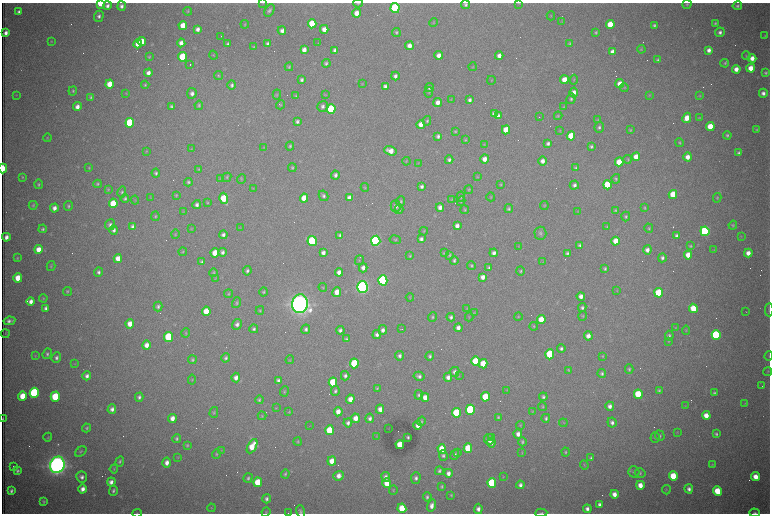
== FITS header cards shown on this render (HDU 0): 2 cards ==
NAXIS1  =                 1536 /fastest changing axis
NAXIS2  =                 1023 /next to fastest changing axis

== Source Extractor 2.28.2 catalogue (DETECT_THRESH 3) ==
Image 1536 x 1023 px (HDU 0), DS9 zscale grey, zoomed out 1/2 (1 PNG px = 2 x 2 image px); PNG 772 x 516 px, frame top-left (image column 1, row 1022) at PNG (2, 3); each listed source drawn as its Kron ellipse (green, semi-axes under 4 px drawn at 4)
Background 3020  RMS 34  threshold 102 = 3 sigma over >= 5 px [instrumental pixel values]
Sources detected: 577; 99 cannot appear on this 1/2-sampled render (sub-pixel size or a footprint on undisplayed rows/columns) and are neither listed nor drawn; the other 478 listed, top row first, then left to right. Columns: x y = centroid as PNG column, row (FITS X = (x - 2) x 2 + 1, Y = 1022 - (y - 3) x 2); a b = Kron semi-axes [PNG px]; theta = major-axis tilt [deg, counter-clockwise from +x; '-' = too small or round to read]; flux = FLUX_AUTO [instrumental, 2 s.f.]
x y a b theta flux
100 3 4 3 - 2.0e+05
263 3 3 2 - 3.3e+03
358 3 5 3 - 8.0e+03
518 3 4 2 - 3.7e+03
687 4 4 4 - 9.0e+03
466 5 4 4 - 1.4e+04
107 6 4 4 - 2.6e+04
121 6 5 4 - 2.5e+04
737 6 5 4 - 1.5e+04
395 8 5 4 - 1.1e+06
269 10 7 4 60 1.6e+04
188 11 4 4 - 7.2e+03
19 12 3 3 - 2.1e+04
357 13 4 4 - 8.0e+04
99 16 5 5 - 2.3e+04
551 16 4 3 - 5.3e+03
562 21 3 2 - 3.0e+03
433 23 4 3 - 5.1e+03
715 23 3 3 - 1.1e+04
245 24 4 3 - 5.8e+03
312 24 5 4 - 2.7e+05
610 24 4 4 - 1.9e+05
183 25 4 4 - 1.1e+05
654 25 3 3 - 1.3e+04
197 29 4 3 - 3.2e+04
324 29 4 4 - 6.3e+04
282 30 4 4 - 3.4e+04
396 32 4 4 - 1.1e+04
596 32 4 3 - 9.6e+03
720 32 5 4 - 2.4e+04
6 33 4 3 - 3.6e+04
765 36 4 3 - 6.3e+03
221 37 3 1 - 3.7e+03
51 41 3 3 - 4.7e+03
142 42 4 4 - 1.2e+05
181 43 4 4 - 3.9e+04
318 43 3 2 - 3.0e+03
570 43 4 3 - 8.1e+03
138 44 4 4 - 7.0e+04
228 44 4 3 - 1.6e+04
268 44 4 3 - 2.2e+04
409 46 4 4 - 5.1e+04
254 47 3 3 - 7.1e+03
641 49 4 4 - 8.0e+03
304 50 4 4 - 4.7e+04
335 50 4 3 - 2.5e+04
709 50 4 4 - 3.6e+04
612 52 4 4 - 4.5e+04
213 55 4 3 - 6.3e+03
439 55 4 4 - 4.8e+04
499 56 4 4 - 4.1e+04
746 56 4 3 - 6.5e+03
149 57 4 4 - 9.0e+03
183 57 5 4 - 2.9e+05
752 58 4 4 - 5.5e+04
658 60 4 3 - 1.2e+04
326 63 4 3 - 1.4e+04
725 63 4 3 - 1.1e+04
190 65 2 1 - 2.0e+05
289 67 4 3 - 9.5e+03
473 67 4 3 - 5.7e+03
751 68 4 4 - 9.0e+04
736 69 4 4 - 5.5e+04
148 73 4 4 - 3.9e+04
766 73 4 3 - 1.2e+04
218 76 5 4 - 9.6e+03
395 76 4 4 - 2.4e+04
302 80 4 3 - 1.7e+04
491 80 4 2 - 3.5e+03
564 80 4 4 - 1.0e+05
574 80 5 3 - 7.0e+03
110 84 4 4 - 1.1e+05
362 84 4 3 - 3.9e+03
620 84 4 4 - 6.4e+04
145 85 4 3 - 8.1e+03
232 85 5 4 - 1.7e+04
385 86 4 3 - 2.4e+04
429 88 5 4 - 1.8e+04
624 88 4 4 - 7.2e+03
73 91 4 4 - 1.1e+04
429 92 5 2 - 5.3e+03
574 92 5 4 - 5.4e+04
126 93 4 3 - 5.4e+03
192 93 5 5 - 2.8e+04
763 93 4 4 - 2.8e+04
16 95 3 2 - 3.8e+03
277 95 5 3 - 7.4e+03
325 95 4 3 - 4.7e+03
649 95 4 3 - 5.5e+03
296 96 4 3 - 9.5e+03
699 96 4 4 - 7.7e+03
91 97 4 3 - 1.2e+04
571 99 5 4 - 1.5e+04
451 100 3 2 - 3.5e+03
470 100 4 3 - 2.1e+04
438 102 4 4 - 4.6e+04
199 105 4 4 - 1.0e+04
281 105 4 3 - 7.8e+03
171 106 4 3 - 1.3e+04
323 106 5 5 - 2.2e+04
77 107 4 4 - 4.2e+04
564 107 4 4 - 7.6e+03
331 109 5 4 - 5.7e+05
494 114 4 4 - 3.2e+04
498 116 4 3 - 2.9e+04
558 116 4 4 - 7.6e+03
539 117 2 1 - 2.5e+03
687 118 5 4 - 8.8e+04
699 118 3 3 - 5.2e+03
597 120 4 4 - 6.7e+03
297 121 4 3 - 1.7e+04
427 121 4 3 - 1.0e+04
130 123 5 4 - 5.8e+05
421 124 4 4 - 6.1e+04
710 126 4 4 - 1.5e+05
599 127 5 5 - 1.7e+04
506 130 4 4 - 1.3e+05
630 130 4 4 - 7.9e+03
756 130 4 4 - 9.0e+03
455 131 4 4 - 7.9e+03
560 131 4 3 - 4.9e+03
727 135 4 4 - 1.2e+04
438 136 4 3 - 1.8e+04
571 136 4 4 - 2.2e+05
47 138 4 3 - 6.5e+03
465 140 4 4 - 7.5e+03
548 143 4 4 - 2.0e+04
679 143 4 4 - 9.6e+03
484 144 4 3 - 4.8e+03
290 146 4 4 - 1.1e+04
591 146 4 3 - 1.4e+04
264 148 4 3 - 5.5e+03
192 149 3 3 - 4.7e+03
146 151 4 2 - 3.9e+03
390 151 6 4 -17 6.9e+04
739 153 3 3 - 1.5e+04
636 157 4 4 - 9.5e+04
688 157 4 4 - 5.1e+04
484 159 4 4 - 4.9e+04
628 159 4 4 - 7.5e+03
449 160 4 4 - 1.8e+04
406 161 4 3 - 5.8e+03
542 161 5 4 - 3.9e+04
619 162 4 4 - 1.4e+05
418 163 4 2 - 3.7e+03
292 167 4 4 - 1.0e+04
3 168 5 2 - 3.0e+05
89 168 4 2 - 5.7e+03
576 168 4 3 - 1.2e+04
199 169 4 4 - 7.5e+03
156 173 4 4 - 1.4e+04
335 175 4 4 - 2.2e+04
22 177 3 3 - 6.9e+03
227 177 5 4 - 9.0e+03
477 177 4 3 - 4.5e+03
220 179 3 2 - 4.2e+03
241 179 5 3 - 6.6e+03
616 179 4 4 - 1.0e+04
188 182 4 4 - 1.4e+04
38 184 5 4 - 1.1e+04
97 184 4 3 - 1.0e+04
501 184 4 3 - 7.7e+03
574 185 5 4 - 2.2e+04
607 185 4 4 - 2.9e+05
422 186 4 3 - 2.2e+04
365 187 4 4 - 7.3e+03
108 189 4 3 - 7.8e+03
254 189 3 3 - 4.7e+03
469 189 4 3 - 6.6e+03
122 192 5 4 - 1.3e+04
673 194 4 4 - 1.7e+05
176 195 4 3 - 7.8e+03
323 196 5 4 - 1.7e+04
461 197 5 3 - 8.0e+03
491 197 4 3 - 5.8e+03
125 198 4 4 - 1.5e+04
150 198 3 2 - 3.7e+03
224 198 5 4 - 2.5e+05
304 198 4 4 - 1.2e+05
349 198 4 4 - 4.4e+04
717 198 5 4 - 8.8e+03
135 200 4 3 - 5.2e+03
452 200 4 3 - 5.2e+03
401 201 5 4 - 9.4e+03
461 201 4 3 - 6.6e+03
113 203 5 4 - 2.4e+05
208 203 4 4 - 7.3e+03
33 205 4 3 - 8.0e+03
197 205 4 4 - 2.6e+04
544 205 4 3 - 6.2e+03
68 206 5 4 - 1.3e+04
396 206 6 5 - 2.5e+04
440 207 4 4 - 3.7e+04
54 208 4 4 - 3.6e+04
645 208 4 4 - 7.0e+03
399 209 5 4 - 1.1e+04
509 209 4 4 - 1.2e+04
465 210 4 4 - 8.1e+03
615 210 4 3 - 8.6e+03
183 212 3 2 - 4.2e+03
578 212 3 2 - 3.0e+03
155 216 5 3 - 8.6e+03
626 216 5 4 - 1.1e+04
110 225 5 5 - 2.1e+04
733 225 4 4 - 9.3e+03
457 226 4 3 - 3.7e+04
133 227 4 3 - 2.9e+04
607 227 4 3 - 8.2e+03
241 228 4 2 - 3.1e+03
649 228 5 4 - 9.9e+03
43 229 4 3 - 1.2e+04
192 229 4 3 - 4.7e+03
114 230 5 4 - 2.3e+04
424 231 4 3 - 6.0e+03
705 231 5 4 - 1.3e+06
540 233 6 6 - 1.7e+04
175 234 5 3 - 6.9e+03
223 235 4 4 - 2.3e+04
340 235 4 3 - 1.5e+04
677 236 4 4 - 2.3e+04
741 236 4 3 - 4.3e+03
6 237 4 3 - 3.7e+04
395 239 5 4 - 9.3e+03
421 239 4 3 - 2.1e+04
312 241 5 4 - 7.5e+05
376 241 5 4 - 1.7e+06
616 241 4 4 - 9.9e+04
580 245 4 3 - 1.5e+04
518 246 3 2 - 3.3e+03
690 246 4 3 - 1.0e+04
38 249 4 4 - 8.0e+04
647 250 4 4 - 3.5e+04
714 250 3 2 - 2.9e+03
183 252 4 3 - 8.0e+03
222 252 4 4 - 2.2e+04
215 253 4 4 - 1.1e+05
323 253 4 3 - 3.0e+04
444 253 4 3 - 7.6e+03
494 253 4 4 - 2.9e+04
567 253 4 3 - 1.4e+04
748 253 4 4 - 5.8e+04
449 255 4 4 - 8.9e+03
688 255 4 4 - 8.6e+04
410 256 4 3 - 7.5e+03
17 258 4 3 - 7.3e+03
118 258 4 4 - 7.9e+04
662 258 4 4 - 2.0e+04
359 260 5 3 - 7.1e+03
454 260 4 4 - 1.3e+04
202 262 4 3 - 1.5e+04
543 262 4 3 - 5.3e+03
51 266 5 3 - 8.4e+03
471 266 4 4 - 1.1e+04
363 268 4 4 - 3.5e+04
489 268 4 3 - 1.4e+04
605 269 4 3 - 1.2e+04
247 271 4 4 - 1.7e+04
520 271 5 4 - 1.2e+04
98 272 4 4 - 1.8e+04
339 272 4 4 - 4.3e+04
213 273 4 4 - 9.1e+03
483 277 4 4 - 4.1e+04
18 278 4 4 - 1.2e+05
216 278 4 3 - 5.1e+03
383 280 5 4 - 1.8e+06
323 287 4 3 - 5.8e+03
362 287 6 5 - 3.6e+06
67 291 4 4 - 9.6e+03
617 291 3 3 - 4.8e+03
264 292 4 3 - 1.1e+04
337 292 5 4 - 7.7e+04
659 293 5 4 - 4.0e+05
229 294 4 3 - 7.6e+03
581 296 4 4 - 4.0e+04
410 297 4 3 - 5.2e+03
43 298 4 3 - 6.5e+03
31 301 4 3 - 3.9e+04
236 303 5 4 - 1.2e+04
300 304 9 8 - 9.4e+06
158 306 5 4 - 1.5e+04
46 308 4 3 - 2.3e+04
467 308 4 3 - 4.6e+03
582 308 4 4 - 1.6e+04
693 308 4 4 - 1.5e+05
260 310 4 4 - 9.2e+03
769 310 6 2 -88 7.8e+03
206 311 5 4 - 1.3e+05
746 311 2 1 - 3.1e+03
474 313 4 3 - 4.6e+03
583 316 4 3 - 6.5e+03
432 317 5 4 - 1.1e+04
451 317 4 4 - 2.0e+04
469 317 4 3 - 4.8e+03
518 317 4 3 - 5.1e+03
541 319 4 4 - 1.3e+05
9 321 6 3 10 2.5e+04
130 324 5 4 - 7.6e+04
237 324 5 5 - 2.5e+04
534 326 4 3 - 6.8e+03
675 327 4 3 - 4.7e+03
458 328 4 3 - 3.9e+04
254 329 4 4 - 1.7e+04
306 329 5 4 - 2.0e+04
402 329 2 1 - 3.1e+03
340 330 4 4 - 2.3e+04
383 330 4 4 - 2.9e+04
686 330 4 3 - 6.0e+03
186 333 4 4 - 7.8e+03
5 334 4 2 - 5.0e+03
377 334 4 4 - 2.6e+04
716 335 5 4 - 9.5e+05
588 336 4 4 - 4.8e+04
669 336 5 4 - 1.4e+04
169 337 5 4 - 5.4e+05
346 339 4 3 - 1.3e+04
669 341 4 3 - 5.3e+03
147 345 5 4 - 5.2e+04
561 348 4 4 - 1.6e+04
47 354 5 4 - 1.6e+04
550 354 5 4 - 3.6e+05
35 356 4 3 - 6.0e+03
400 356 4 4 - 2.0e+04
430 356 4 3 - 1.4e+04
602 356 4 4 - 6.6e+03
769 356 4 2 - 3.6e+03
56 358 5 4 - 2.1e+04
226 358 4 4 - 1.6e+04
192 360 4 3 - 1.1e+04
290 360 4 3 - 5.7e+03
475 361 5 4 - 2.7e+05
354 363 5 4 - 3.2e+05
75 364 3 2 - 3.2e+03
483 364 4 4 - 1.6e+05
629 369 5 3 - 1.1e+04
569 370 4 3 - 6.8e+03
768 371 5 3 - 5.9e+03
455 372 5 4 - 2.6e+04
602 373 4 4 - 1.4e+04
87 376 4 4 - 2.8e+04
345 376 4 4 - 2.0e+04
419 376 5 4 - 2.3e+04
459 376 4 2 - 4.7e+03
448 377 4 4 - 3.6e+04
236 378 5 4 - 3.8e+04
192 380 5 3 - 6.4e+03
278 381 4 3 - 2.5e+04
333 382 5 4 - 3.0e+05
762 386 2 1 - 2.8e+03
377 388 4 3 - 8.1e+03
507 390 3 3 - 4.2e+03
284 391 5 4 - 8.2e+03
335 391 5 4 - 1.5e+04
659 391 4 3 - 1.0e+04
34 393 5 4 - 9.6e+05
714 393 4 3 - 1.3e+04
638 394 5 4 - 2.9e+05
419 395 5 4 - 1.4e+04
22 396 5 4 - 1.3e+05
55 397 5 4 - 3.4e+05
139 397 4 4 - 1.9e+04
425 397 4 4 - 6.0e+04
485 397 5 4 - 1.8e+05
543 397 4 4 - 1.5e+04
350 399 4 4 - 7.5e+04
259 400 4 3 - 1.1e+04
745 403 4 3 - 4.8e+03
610 406 5 4 - 3.3e+04
685 406 3 2 - 3.3e+03
542 407 4 3 - 6.7e+03
276 408 4 2 - 4.3e+03
112 409 4 4 - 3.0e+04
380 409 4 4 - 4.5e+04
470 410 5 4 - 7.7e+05
214 412 5 3 - 8.4e+03
289 412 4 3 - 6.4e+03
338 412 4 4 - 6.4e+04
532 412 4 4 - 6.1e+03
456 413 5 4 - 4.4e+05
706 415 4 4 - 8.1e+04
262 416 4 4 - 7.3e+03
498 417 3 3 - 9.6e+03
172 418 4 4 - 5.2e+04
356 418 4 4 - 6.9e+04
370 418 4 4 - 2.3e+04
546 418 4 4 - 1.4e+04
3 419 4 1 - 7.5e+03
421 421 5 4 - 1.0e+04
612 422 5 4 - 2.4e+04
348 423 4 4 - 2.1e+04
563 423 4 2 - 4.3e+03
418 425 4 3 - 4.4e+04
520 425 4 3 - 6.9e+03
310 426 3 1 - 4.2e+03
87 428 4 3 - 1.1e+04
389 428 3 2 - 1.8e+03
329 430 5 4 - 2.7e+05
677 433 4 3 - 5.1e+03
518 434 5 4 - 3.8e+04
716 434 4 3 - 1.4e+04
377 436 3 2 - 3.6e+03
660 436 5 4 - 1.3e+04
48 437 4 4 - 7.9e+03
408 437 3 3 - 1.0e+04
491 437 2 1 - 1.4e+05
177 438 4 3 - 1.2e+04
655 438 5 4 - 1.2e+04
489 439 5 5 - 4.8e+04
298 442 4 3 - 7.5e+03
522 442 4 3 - 1.1e+04
491 443 5 4 - 3.4e+04
187 445 4 3 - 1.1e+04
400 445 4 4 - 1.6e+05
252 446 8 4 61 1.3e+05
468 448 5 4 - 2.4e+05
442 449 5 4 - 1.9e+05
81 451 6 4 39 1.3e+04
221 451 4 3 - 4.7e+03
565 452 4 3 - 9.0e+03
458 453 4 3 - 5.7e+03
522 453 3 3 - 4.9e+03
216 454 5 4 - 1.0e+04
443 455 5 4 - 1.7e+04
455 455 5 4 - 1.8e+04
178 457 4 3 - 5.1e+03
591 458 4 3 - 1.4e+04
120 461 5 4 - 1.2e+04
332 461 4 4 - 8.2e+04
167 463 5 4 - 4.4e+04
57 465 8 7 - 7.7e+06
584 465 5 4 - 8.8e+03
712 465 4 3 - 6.3e+03
13 466 2 1 - 1.8e+03
114 469 4 3 - 7.2e+03
18 471 4 3 - 1.4e+04
439 471 4 4 - 1.5e+04
634 472 5 5 - 1.6e+04
448 473 4 4 - 3.6e+04
640 473 5 5 - 1.2e+04
285 474 4 3 - 1.1e+04
339 476 5 4 - 4.8e+04
673 476 5 4 - 2.7e+05
82 477 5 5 - 2.8e+04
386 477 5 4 - 2.9e+04
503 477 4 3 - 4.4e+03
755 477 4 4 - 8.5e+04
248 478 5 4 - 1.3e+04
416 478 5 5 - 2.1e+04
111 482 4 4 - 3.3e+04
258 482 5 4 - 2.1e+05
387 483 5 4 - 1.4e+05
492 483 5 4 - 5.4e+05
520 485 4 4 - 2.4e+04
640 485 4 4 - 7.5e+04
442 486 3 3 - 9.6e+03
83 489 4 4 - 4.6e+04
689 489 5 4 - 2.9e+04
393 490 5 3 - 6.4e+03
666 490 5 2 - 4.3e+03
11 491 4 3 - 2.0e+04
113 491 5 4 - 1.6e+04
717 491 5 4 - 2.1e+05
614 494 4 4 - 5.5e+04
451 495 4 3 - 7.4e+03
427 497 4 3 - 1.5e+04
266 499 4 4 - 2.1e+04
44 502 4 3 - 1.0e+04
600 505 4 3 - 3.0e+04
432 506 6 4 74 4.5e+04
211 508 4 4 - 7.1e+03
402 508 5 4 - 2.2e+05
478 509 5 4 - 3.4e+04
587 509 4 3 - 2.9e+04
301 511 6 4 -72 1.4e+04
266 512 5 3 - 7.4e+03
137 513 5 2 - 5.1e+03
288 513 2 2 - 1.7e+03
541 513 6 3 3 9.6e+03
755 513 5 3 - 1.4e+04
At the frame edge (FLAGS 8, measured only in part): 11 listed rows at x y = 100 3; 263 3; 358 3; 3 168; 769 310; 3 419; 301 511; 137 513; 288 513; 541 513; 755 513
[99 sub-pixel or undisplayed-footprint detections neither listed nor drawn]